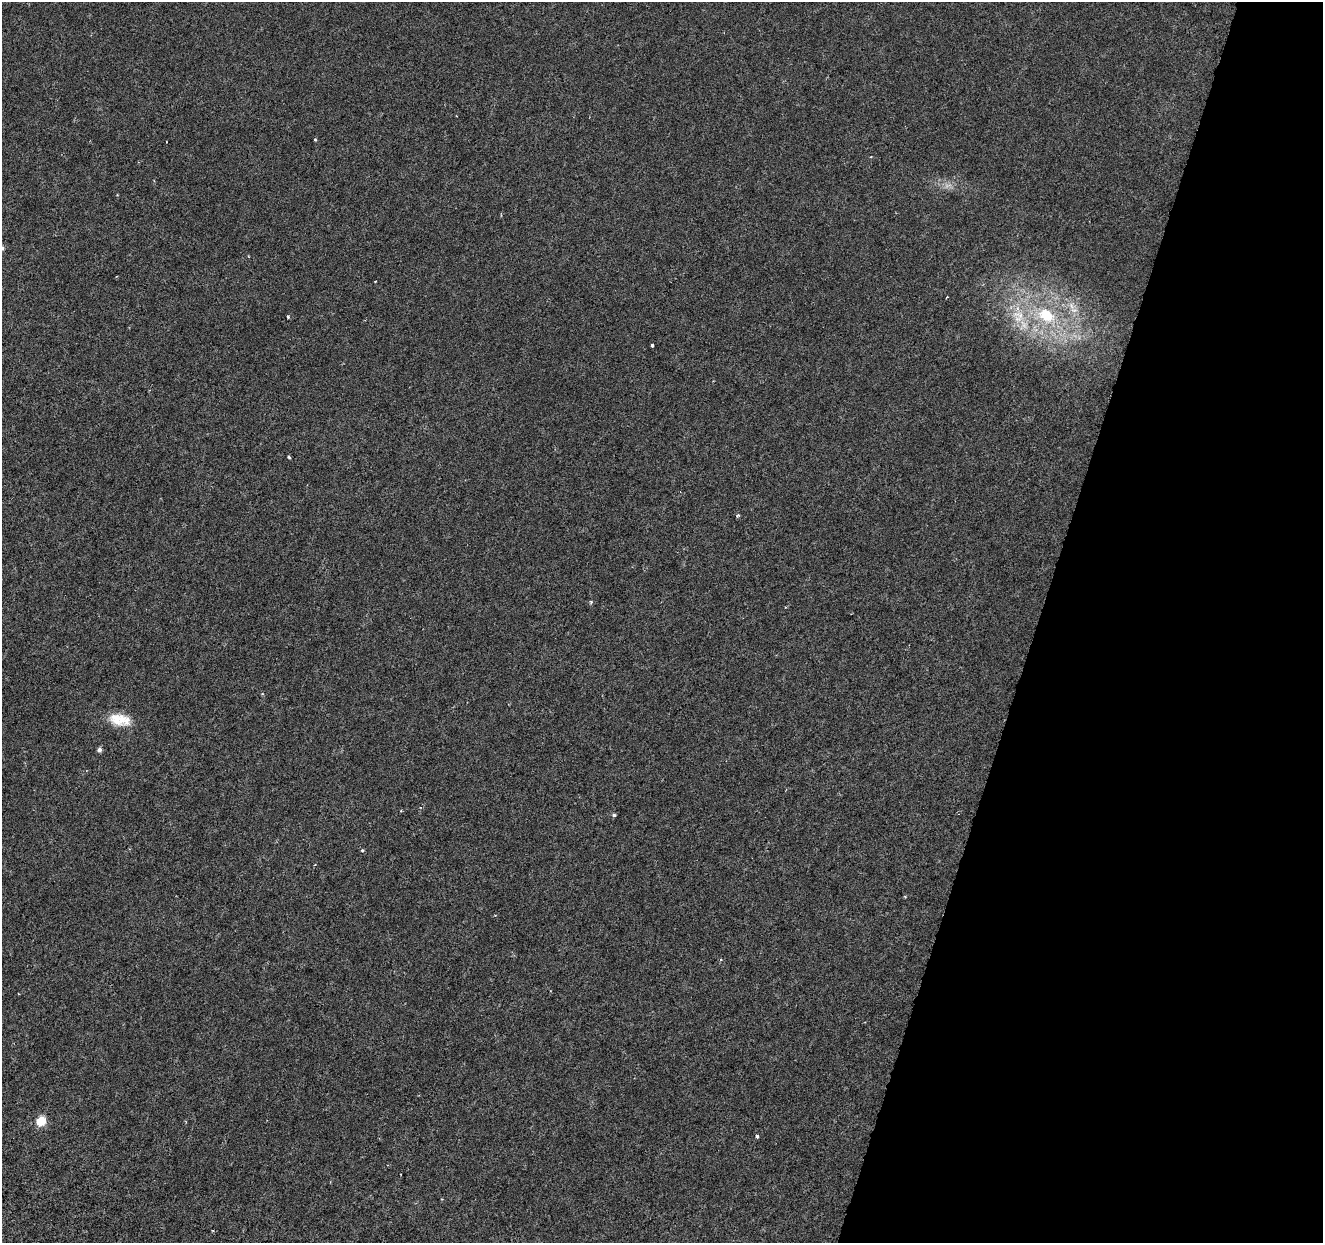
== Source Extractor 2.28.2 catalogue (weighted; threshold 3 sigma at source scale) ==
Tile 8 of 4 x 4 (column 4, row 2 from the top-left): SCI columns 3964-5284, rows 2700-3940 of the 5292 x 5459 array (HDU 1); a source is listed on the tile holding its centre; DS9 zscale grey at full resolution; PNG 1325 x 1245 px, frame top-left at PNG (2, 2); no overlay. Shown black and unused: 22% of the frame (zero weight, under 3 of 6 exposures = <1% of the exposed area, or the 3 px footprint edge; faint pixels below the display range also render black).
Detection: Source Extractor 2.28.2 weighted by HDU 2 'WHT'; one run over the whole footprint, this tile lists its part. Background 8.23e-04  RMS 0.0012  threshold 0.00486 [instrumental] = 3 sigma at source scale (4.09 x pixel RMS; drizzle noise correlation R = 1.36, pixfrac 0.8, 0.0396/0.0396 arcsec/px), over >= 5 px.
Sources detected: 23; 1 too faint to see at this stretch — not listed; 1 inside a brighter listed object's ellipse — not listed separately; the other 21 listed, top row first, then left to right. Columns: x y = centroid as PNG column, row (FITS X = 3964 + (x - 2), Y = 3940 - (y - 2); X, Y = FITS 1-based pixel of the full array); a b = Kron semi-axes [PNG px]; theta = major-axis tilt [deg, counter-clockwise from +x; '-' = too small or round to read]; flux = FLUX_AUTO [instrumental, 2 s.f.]
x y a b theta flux
315 140 4 3 - 0.14
2 248 5 5 - 0.23
375 281 3 2 - 0.076
946 297 4 2 - 0.097
1074 310 12 7 -22 0.94
1018 316 24 21 -81 4.5
1046 316 30 18 -32 7.1
288 317 3 3 - 0.19
652 345 3 3 - 0.51
289 457 4 3 - 0.14
738 515 5 4 - 0.15
591 602 5 4 - 0.16
121 720 27 17 -14 2.5
99 750 5 5 - 0.36
401 810 3 3 - 0.13
614 815 4 3 - 0.29
362 850 5 4 - 0.14
315 865 3 2 - 0.09
905 897 4 3 - 0.12
41 1121 6 5 - 5.5
757 1136 3 3 - 0.33
Isophote crosses this tile's border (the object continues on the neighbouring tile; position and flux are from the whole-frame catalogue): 1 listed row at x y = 2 248